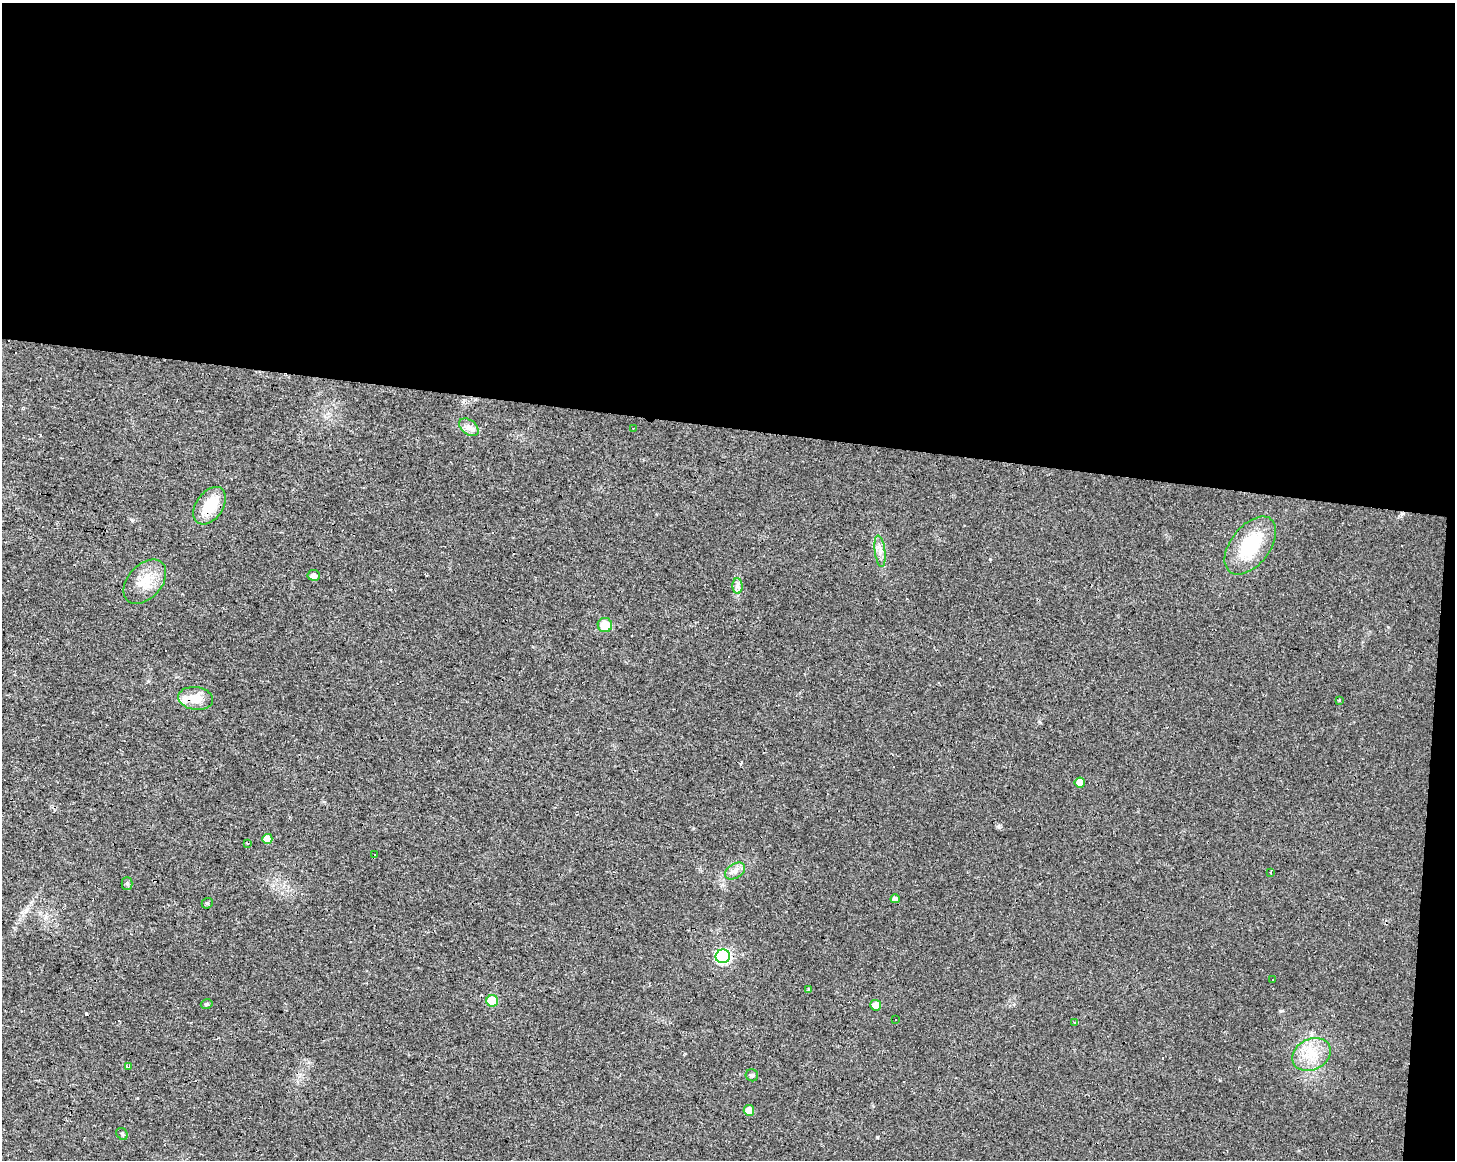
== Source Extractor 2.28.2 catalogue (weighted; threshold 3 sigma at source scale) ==
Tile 3 of 3 x 4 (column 3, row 1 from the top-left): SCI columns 3188-4640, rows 3477-4634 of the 4865 x 4639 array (HDU 1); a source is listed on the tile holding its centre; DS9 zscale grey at full resolution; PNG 1457 x 1162 px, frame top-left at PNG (2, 3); each listed source drawn as its Kron ellipse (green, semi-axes under 4 px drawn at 4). Shown black and unused: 38% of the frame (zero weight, under 3 of 4 exposures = <1% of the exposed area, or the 3 px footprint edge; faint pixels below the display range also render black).
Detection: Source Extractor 2.28.2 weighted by HDU 2 'WHT'; one run over the whole footprint, this tile lists its part. Background 0.0168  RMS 0.0031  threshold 0.0137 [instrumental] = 3 sigma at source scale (4.5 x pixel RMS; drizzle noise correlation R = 1.50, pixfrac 1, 0.0396/0.0396 arcsec/px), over >= 5 px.
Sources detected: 45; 12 cosmic-ray / hot-pixel residue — neither listed nor drawn; the other 33 listed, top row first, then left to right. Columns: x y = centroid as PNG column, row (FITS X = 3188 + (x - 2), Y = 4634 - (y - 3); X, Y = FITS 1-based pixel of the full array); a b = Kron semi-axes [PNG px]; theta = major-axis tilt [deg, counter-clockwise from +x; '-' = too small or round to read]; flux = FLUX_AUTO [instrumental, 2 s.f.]
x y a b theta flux
469 427 11 7 -37 1.6
633 429 3 2 - 0.32
210 506 21 13 55 8.9
1250 546 33 19 52 17
880 551 16 5 -83 1.7
314 575 6 5 - 1.4
145 582 26 17 48 6.6
738 586 8 5 -89 1
605 625 7 7 - 6
196 698 17 11 -8 5.3
1339 700 3 3 - 0.3
1080 782 5 5 - 2.6
267 839 5 5 - 3.4
247 843 3 2 - 0.68
375 855 3 3 - 11
735 871 11 7 33 1.7
1270 872 3 2 - 0.34
127 883 6 5 - 0.59
895 899 4 4 - 1.1
207 903 6 5 - 0.43
723 956 7 7 - 45
1273 979 3 3 - 0.86
808 989 3 3 - 0.94
492 1001 6 6 - 7.8
207 1004 6 4 16 0.54
876 1005 5 5 - 3.3
896 1019 3 3 - 0.59
1075 1022 3 3 - 0.62
1311 1054 20 15 28 7
128 1067 4 3 - 1.1
752 1075 6 6 - 0.61
749 1110 5 5 - 3.5
122 1134 6 5 - 0.54
Overlapping masked pixels (flux is a lower limit): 2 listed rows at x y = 210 506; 196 698
Unlisted compact peaks at least as high as the median listed source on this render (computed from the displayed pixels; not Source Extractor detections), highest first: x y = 1281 1011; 999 827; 132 520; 877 1138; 1388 627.